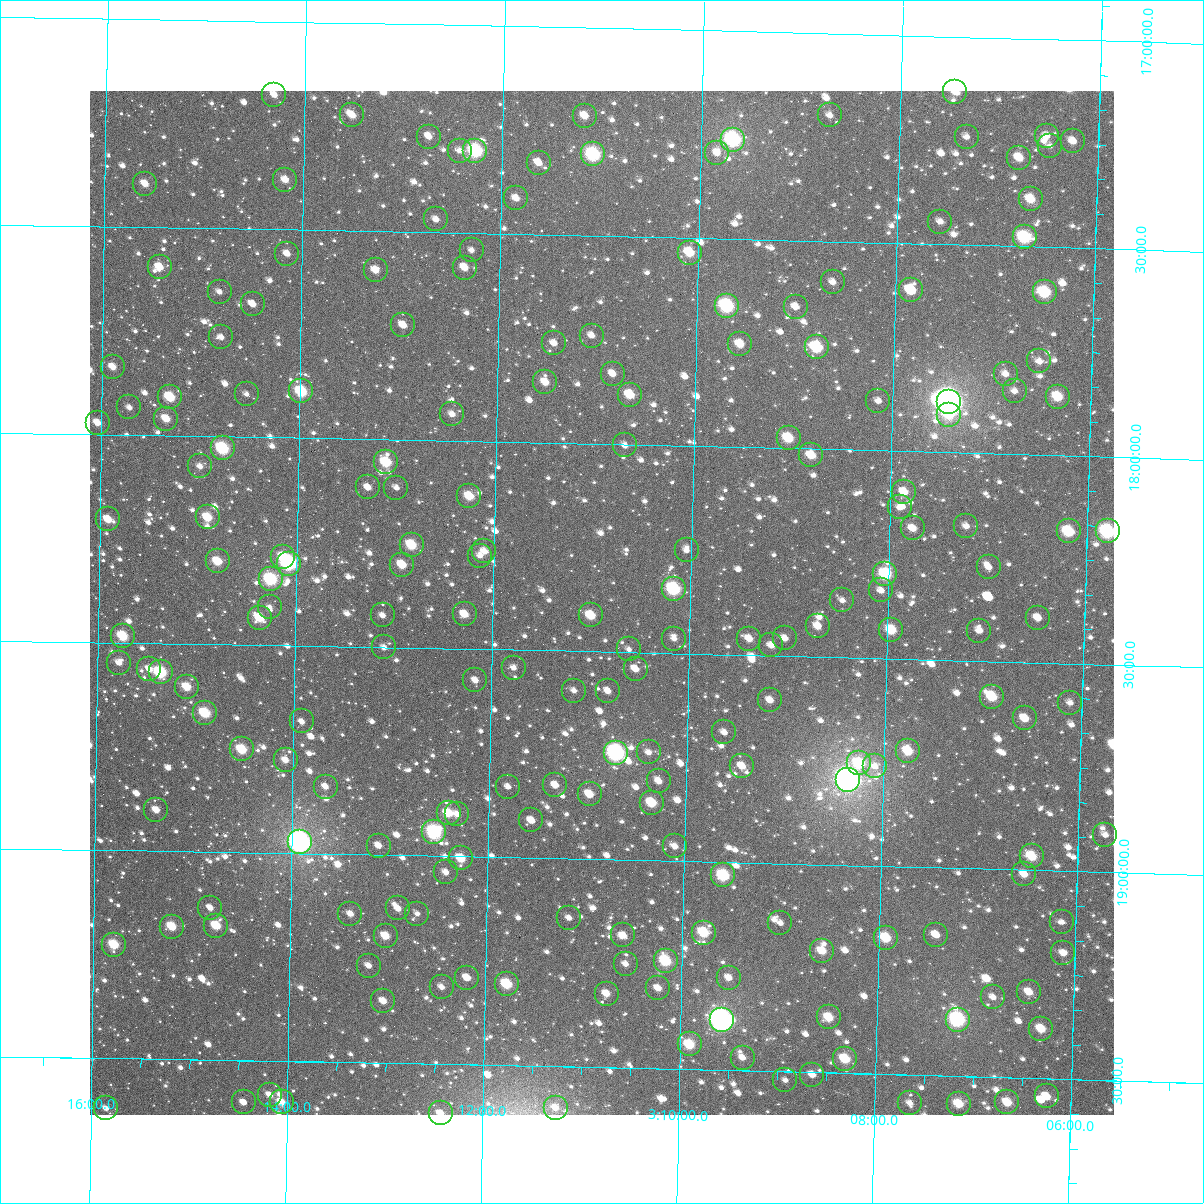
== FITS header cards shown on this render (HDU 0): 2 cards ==
NAXIS1  =                 1024
NAXIS2  =                 1024

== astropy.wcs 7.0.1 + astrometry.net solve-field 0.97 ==
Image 1024 x 1024 px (HDU 0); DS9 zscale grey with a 90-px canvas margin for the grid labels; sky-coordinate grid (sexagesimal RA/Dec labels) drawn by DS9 from the SOLVED WCS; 201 Tycho-2 reference stars matched to detected sources circled (green)
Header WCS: RA---TAN-SIP/DEC--TAN-SIP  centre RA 03:10:54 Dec +18:23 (47.72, +18.38 deg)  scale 8.66 arcsec/px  FOV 147.8' x 147.8'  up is +179 deg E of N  parity flipped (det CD > 0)
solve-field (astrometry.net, Tycho-2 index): VERIFIED the header's WCS against the Tycho-2 star catalogue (verified at 6 index scales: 13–201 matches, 0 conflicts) and refined it, rather than solving blind
Solved WCS: RA---TAN-SIP/DEC--TAN-SIP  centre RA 03:10:54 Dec +18:23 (47.72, +18.38 deg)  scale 8.66 arcsec/px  FOV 147.8' x 147.9'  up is +179 deg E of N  parity flipped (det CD > 0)
The solver's refit moves the header's centre by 0.83 arcsec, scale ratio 1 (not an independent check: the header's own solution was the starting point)
Tycho-2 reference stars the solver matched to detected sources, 201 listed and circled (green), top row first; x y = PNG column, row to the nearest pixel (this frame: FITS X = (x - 90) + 1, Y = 1024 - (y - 91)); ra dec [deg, ICRS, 3 dp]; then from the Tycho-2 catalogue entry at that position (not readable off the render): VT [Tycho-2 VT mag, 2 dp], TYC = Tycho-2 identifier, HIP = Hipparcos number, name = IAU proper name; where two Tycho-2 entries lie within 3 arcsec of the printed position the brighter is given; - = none
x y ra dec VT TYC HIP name
955 92 46.863 +17.133 11.72 1225-209-1 - -
274 95 48.576 +17.176 11.23 1236-671-1 - -
352 115 48.379 +17.222 11.06 1236-892-1 - -
830 115 47.177 +17.197 11.60 1225-306-1 - -
585 116 47.794 +17.212 10.74 1225-302-1 - -
1047 136 46.630 +17.233 11.55 1225-1180-1 - -
429 137 48.186 +17.270 11.00 1236-898-1 - -
967 137 46.831 +17.240 11.78 1225-280-1 - -
733 140 47.419 +17.261 7.91 1225-234-1 14682 -
1073 141 46.563 +17.244 11.13 1225-1299-1 - -
1050 146 46.621 +17.257 11.75 1225-851-1 - -
460 151 48.108 +17.302 12.11 1236-759-1 - -
475 151 48.067 +17.301 8.46 1236-310-1 14901 -
717 153 47.459 +17.293 11.64 1225-187-1 - -
593 154 47.770 +17.304 8.53 1225-80-1 - -
1019 158 46.697 +17.287 11.07 1225-609-1 - -
539 163 47.908 +17.327 10.85 1225-12-1 - -
285 180 48.545 +17.380 11.15 1236-1016-1 - -
145 184 48.898 +17.395 10.94 1236-682-1 - -
516 198 47.962 +17.414 11.08 1225-77-1 - -
1031 199 46.665 +17.386 10.23 1225-775-1 - -
436 219 48.163 +17.469 11.46 1236-966-1 - -
940 222 46.892 +17.446 11.91 1225-178-1 - -
1025 237 46.678 +17.478 8.99 1225-828-1 - -
472 250 48.072 +17.541 11.85 1236-841-1 - -
690 253 47.521 +17.535 9.93 1228-368-1 - -
287 254 48.537 +17.558 11.49 1236-924-1 - -
160 267 48.858 +17.595 10.98 1236-518-1 - -
465 268 48.089 +17.583 10.79 1236-302-1 - -
376 270 48.313 +17.593 10.90 1236-1006-1 - -
833 282 47.159 +17.598 11.96 1228-97-1 - -
911 290 46.961 +17.613 10.35 1228-105-1 - -
220 292 48.706 +17.652 11.61 1236-32-1 - -
1045 292 46.623 +17.608 9.20 1228-1264-1 - -
253 304 48.622 +17.680 11.66 1236-814-1 - -
727 306 47.425 +17.661 8.54 1228-576-1 14683 -
796 307 47.251 +17.660 12.40 1228-83-1 - -
403 325 48.241 +17.724 10.92 1236-717-1 - -
592 336 47.764 +17.740 11.65 1228-912-1 - -
221 337 48.699 +17.762 11.55 1236-951-1 - -
554 343 47.859 +17.761 11.78 1228-854-1 - -
740 344 47.389 +17.753 10.75 1228-329-1 - -
817 347 47.195 +17.756 9.15 1228-29-1 - -
1039 361 46.632 +17.776 11.44 1228-1686-1 - -
113 367 48.972 +17.837 10.99 1236-466-1 - -
613 374 47.709 +17.831 11.20 1228-779-1 - -
1006 374 46.716 +17.808 11.67 1228-1497-1 - -
545 382 47.879 +17.855 10.89 1228-921-1 - -
301 391 48.495 +17.889 9.31 1236-793-1 15052 -
1015 391 46.693 +17.848 11.91 1228-1166-1 - -
247 394 48.633 +17.897 11.77 1236-906-1 - -
630 395 47.664 +17.880 10.06 1228-725-1 - -
170 397 48.826 +17.908 9.59 1236-436-1 - -
1058 397 46.583 +17.859 9.91 1228-1852-1 - -
878 401 47.036 +17.881 11.69 1228-618-1 - -
949 402 46.857 +17.880 6.10 1228-703-1 14514 -
129 407 48.929 +17.934 11.52 1236-394-1 - -
452 414 48.113 +17.936 11.63 1236-340-1 - -
949 415 46.856 +17.909 10.42 1228-913-1 - -
166 419 48.835 +17.960 10.77 1236-468-1 - -
98 423 49.009 +17.972 11.05 1236-328-1 - -
789 438 47.261 +17.976 9.90 1228-753-1 - -
625 445 47.674 +18.002 11.75 1228-271-1 - -
223 448 48.692 +18.029 8.98 1236-35-1 15098 -
811 455 47.202 +18.016 10.36 1228-706-1 - -
386 462 48.277 +18.055 9.65 1236-317-1 - -
200 466 48.748 +18.073 11.65 1236-286-2 - -
368 487 48.322 +18.116 11.59 1236-421-1 - -
396 488 48.250 +18.116 11.46 1236-813-1 - -
904 492 46.965 +18.098 10.63 1228-895-1 - -
469 496 48.065 +18.133 10.22 1236-417-1 - -
900 507 46.975 +18.136 12.77 1228-810-1 - -
208 517 48.727 +18.195 10.12 1236-8-1 - -
108 519 48.979 +18.204 10.68 1236-250-1 - -
966 526 46.805 +18.177 12.09 1228-743-1 - -
913 528 46.941 +18.185 11.02 1228-724-1 - -
1069 531 46.546 +18.183 9.48 1228-1850-1 - -
1108 531 46.447 +18.180 8.57 1228-1792-1 14403 -
412 545 48.209 +18.253 10.06 1236-65-1 - -
687 550 47.511 +18.252 12.33 1228-2012-1 - -
484 551 48.024 +18.265 11.54 1236-738-1 - -
480 556 48.035 +18.275 11.84 1236-177-1 - -
283 557 48.534 +18.287 10.32 1236-385-1 - -
218 561 48.700 +18.301 10.26 1236-637-1 - -
289 564 48.520 +18.304 8.20 1236-233-1 15062 -
402 565 48.232 +18.301 10.32 1236-461-1 - -
989 567 46.746 +18.275 11.85 1228-1345-1 - -
885 574 47.007 +18.297 9.10 1228-674-1 - -
271 579 48.565 +18.342 8.87 1236-21-1 - -
674 589 47.541 +18.346 8.79 1228-2001-1 14721 -
881 590 47.017 +18.337 11.93 1228-648-1 - -
842 600 47.114 +18.363 11.95 1228-630-1 - -
270 607 48.566 +18.409 11.84 1236-623-1 - -
465 614 48.071 +18.417 10.88 1236-360-1 - -
383 615 48.279 +18.424 11.99 1236-680-1 - -
591 615 47.751 +18.414 10.10 1228-824-1 - -
260 618 48.590 +18.435 10.20 1236-193-1 - -
1038 618 46.617 +18.392 11.34 1228-1245-1 - -
818 626 47.175 +18.427 11.96 1228-1310-1 - -
891 630 46.989 +18.432 10.10 1228-1596-1 - -
979 631 46.766 +18.427 11.36 1228-1231-1 - -
123 636 48.937 +18.485 9.67 1236-741-1 - -
785 638 47.258 +18.458 11.90 1228-688-1 - -
674 639 47.539 +18.465 12.04 1228-745-1 - -
749 639 47.348 +18.461 11.20 1228-695-1 - -
771 645 47.292 +18.476 11.48 1228-719-1 - -
384 647 48.273 +18.501 11.88 1236-107-1 - -
629 649 47.653 +18.493 11.96 1228-93-1 - -
119 663 48.946 +18.549 11.89 1236-459-1 - -
514 668 47.944 +18.543 12.56 1228-631-1 - -
149 669 48.869 +18.563 11.93 1236-138-1 - -
636 669 47.635 +18.540 11.48 1228-2013-1 - -
161 672 48.840 +18.570 8.91 1236-564-1 - -
475 680 48.041 +18.575 12.02 1236-390-1 - -
187 687 48.772 +18.604 10.22 1236-733-1 - -
574 691 47.790 +18.595 12.22 1228-828-1 - -
608 691 47.704 +18.594 11.73 1228-294-1 - -
992 697 46.729 +18.585 9.84 1228-1902-1 - -
770 700 47.292 +18.607 11.33 1228-918-1 - -
1070 703 46.530 +18.594 12.36 1228-1537-1 - -
205 713 48.724 +18.667 9.51 1236-568-1 - -
1025 718 46.644 +18.635 10.95 1228-1481-1 - -
302 721 48.480 +18.683 11.53 1236-332-1 - -
724 732 47.406 +18.688 11.94 1228-752-1 - -
242 749 48.630 +18.752 9.72 1240-70-1 - -
908 751 46.938 +18.722 10.21 1228-584-1 - -
649 752 47.597 +18.740 12.06 1228-409-1 - -
616 753 47.679 +18.743 7.76 1228-544-1 - -
286 760 48.518 +18.776 11.54 1240-116-1 - -
859 763 47.061 +18.754 9.67 1228-560-1 - -
742 766 47.359 +18.767 11.30 1228-607-1 - -
875 766 47.021 +18.760 11.97 1228-552-1 - -
848 780 47.088 +18.795 6.44 1228-696-1 14586 -
659 781 47.569 +18.808 11.17 1228-393-1 - -
555 785 47.832 +18.824 11.25 1228-58-1 - -
326 787 48.416 +18.838 11.83 1240-60-1 - -
508 787 47.952 +18.830 11.83 1228-920-1 - -
590 794 47.744 +18.844 10.57 1228-389-1 - -
652 803 47.586 +18.861 10.00 1228-577-1 - -
156 810 48.845 +18.901 11.07 1240-956-1 - -
449 813 48.102 +18.897 10.64 1240-985-1 - -
457 814 48.080 +18.898 12.03 1240-954-1 - -
531 820 47.891 +18.910 11.27 1228-806-1 - -
434 832 48.137 +18.944 8.48 1240-868-1 14929 -
1105 835 46.430 +18.910 12.18 1228-1459-1 - -
300 842 48.479 +18.973 6.66 1240-853-1 15048 -
379 846 48.278 +18.978 11.73 1240-918-1 - -
675 846 47.525 +18.965 11.22 1228-512-1 - -
1032 856 46.616 +18.967 10.05 1228-1448-1 - -
461 858 48.067 +19.005 10.34 1240-839-1 - -
446 872 48.106 +19.039 11.35 1240-977-1 - -
1024 874 46.634 +19.010 11.28 1228-1773-1 - -
723 875 47.399 +19.032 9.15 1228-126-1 14675 -
210 908 48.703 +19.135 11.55 1240-528-1 - -
398 908 48.225 +19.128 11.81 1240-792-1 - -
350 914 48.347 +19.143 11.66 1240-568-1 - -
417 914 48.176 +19.140 11.73 1240-833-1 - -
569 918 47.790 +19.142 11.48 1228-1996-1 - -
1062 922 46.535 +19.123 12.17 1228-1621-1 - -
780 923 47.251 +19.143 11.96 1228-293-1 - -
216 926 48.688 +19.177 10.16 1240-422-1 - -
172 927 48.800 +19.181 10.23 1240-572-1 - -
704 933 47.447 +19.170 9.67 1228-509-1 - -
623 935 47.651 +19.182 11.25 1228-163-1 - -
936 935 46.855 +19.161 11.49 1228-381-1 - -
386 936 48.256 +19.195 10.67 1240-440-1 - -
886 938 46.982 +19.172 9.77 1228-359-1 - -
114 945 48.947 +19.227 9.78 1240-706-1 - -
822 951 47.143 +19.207 10.62 1228-449-1 - -
1063 953 46.529 +19.197 11.47 1228-1160-1 - -
666 961 47.541 +19.241 9.54 1228-343-1 - -
626 964 47.643 +19.250 11.97 1228-718-1 - -
369 966 48.298 +19.267 12.63 1240-452-1 - -
467 978 48.046 +19.292 11.30 1240-328-1 - -
729 978 47.380 +19.277 11.78 1228-469-1 - -
507 984 47.945 +19.305 9.66 1228-184-1 - -
442 987 48.110 +19.315 12.71 1240-601-1 - -
658 988 47.559 +19.307 11.47 1228-477-1 - -
1029 992 46.614 +19.293 11.11 1228-1539-1 - -
607 994 47.690 +19.323 11.07 1228-480-1 - -
993 997 46.705 +19.308 12.14 1228-1641-1 - -
383 1001 48.259 +19.352 11.09 1240-273-1 - -
829 1017 47.122 +19.367 10.27 1228-200-1 - -
722 1020 47.394 +19.381 6.88 1228-169-1 14672 -
958 1020 46.793 +19.364 8.44 1228-986-1 14493 -
1041 1029 46.580 +19.381 10.50 1228-1059-1 - -
690 1044 47.476 +19.440 9.88 1228-2010-1 - -
743 1058 47.340 +19.469 11.76 1228-440-1 - -
845 1059 47.078 +19.466 9.96 1228-435-1 - -
812 1075 47.160 +19.506 11.40 1228-353-1 - -
785 1080 47.229 +19.520 11.77 1228-333-1 - -
270 1095 48.543 +19.582 11.39 1240-634-1 - -
1047 1096 46.562 +19.543 11.12 1228-1846-1 - -
244 1102 48.610 +19.601 11.85 1240-536-1 - -
282 1102 48.513 +19.599 10.57 1240-970-1 - -
1007 1102 46.661 +19.560 10.59 1228-1042-1 - -
910 1103 46.910 +19.567 11.65 1228-247-1 - -
959 1104 46.785 +19.567 10.23 1228-244-1 - -
106 1108 48.961 +19.620 12.02 1240-458-1 - -
556 1108 47.814 +19.600 12.23 1228-420-1 - -
441 1113 48.107 +19.619 11.28 1240-166-1 - -